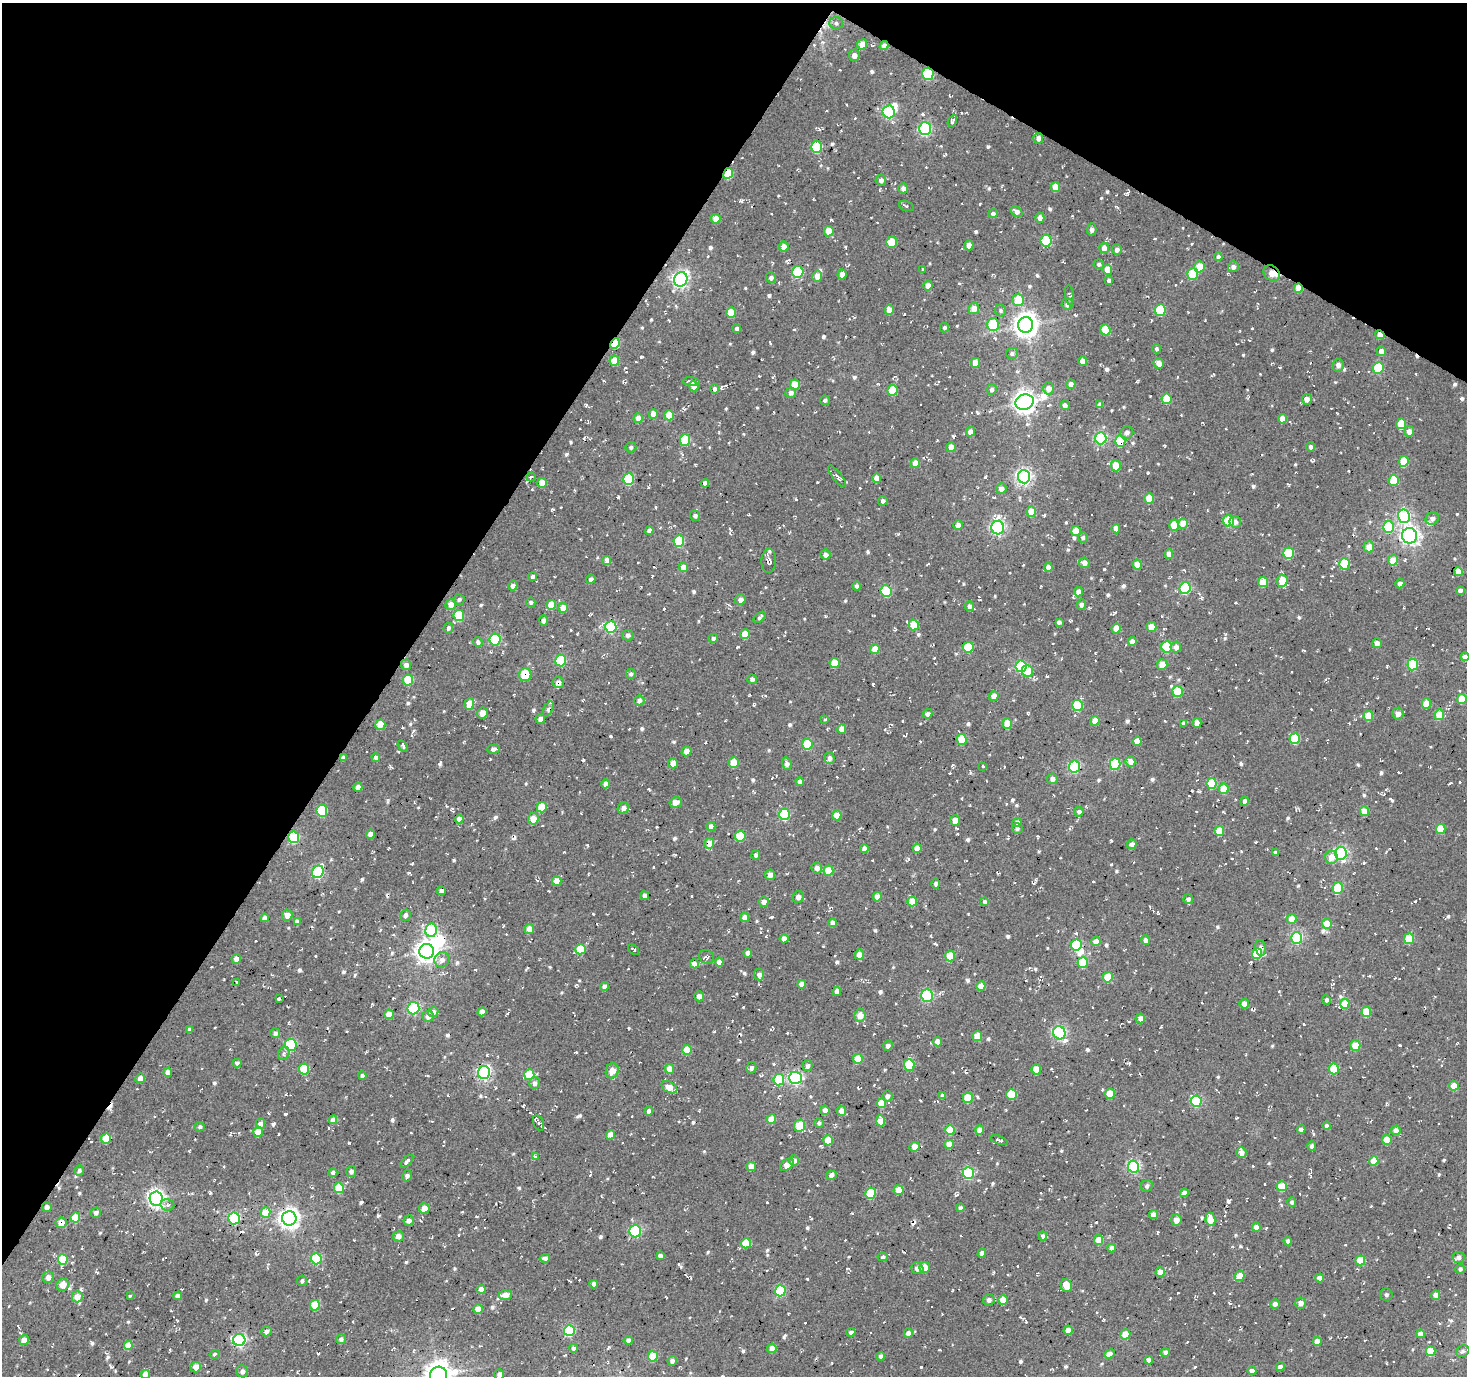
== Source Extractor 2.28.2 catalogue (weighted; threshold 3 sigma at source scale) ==
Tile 2 of 4 x 4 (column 2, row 1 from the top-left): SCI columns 1469-2933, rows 4375-5748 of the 5863 x 5936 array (HDU 1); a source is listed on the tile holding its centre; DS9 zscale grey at full resolution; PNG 1469 x 1378 px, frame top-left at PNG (2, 3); each listed source drawn as its Kron ellipse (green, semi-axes under 4 px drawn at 4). Shown black and unused: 32% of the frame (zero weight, under 2 of 3 exposures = <1% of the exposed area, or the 3 px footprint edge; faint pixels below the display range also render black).
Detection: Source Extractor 2.28.2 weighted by HDU 2 'WHT'; one run over the whole footprint, this tile lists its part. Background -0.0241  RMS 0.0085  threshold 0.0381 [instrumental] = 3 sigma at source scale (4.5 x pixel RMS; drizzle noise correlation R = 1.50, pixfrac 1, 0.0396/0.0396 arcsec/px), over >= 5 px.
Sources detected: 1101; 3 inside a brighter object's white glare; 54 cosmic-ray / hot-pixel residue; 1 long thin detection or spike segment (spike, bleed or trail) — neither listed nor drawn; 7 inside a brighter listed object's ellipse — not listed separately; of the other 1036, all 500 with FLUX_AUTO >= 2.02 (the completeness limit of this list) listed and drawn (536 fainter detections not listed), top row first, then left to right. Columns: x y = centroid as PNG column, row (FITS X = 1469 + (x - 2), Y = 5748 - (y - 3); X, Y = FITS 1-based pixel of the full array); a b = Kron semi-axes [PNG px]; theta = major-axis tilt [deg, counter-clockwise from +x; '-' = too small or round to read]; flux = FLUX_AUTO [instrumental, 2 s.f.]
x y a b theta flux
836 23 7 6 - 2.3
862 44 5 5 - 11
884 46 4 4 - 5
854 55 5 5 - 4.7
928 74 6 5 - 68
889 112 6 6 - 100
952 121 6 4 64 3.2
925 129 6 6 - 140
1038 138 5 5 - 4
817 147 6 5 - 57
728 173 6 4 64 30
881 180 5 5 - 3.4
1055 187 5 4 - 13
903 188 5 5 - 4.7
906 206 7 5 -20 2
1016 212 6 4 -37 4.2
993 214 5 4 - 2.4
1040 218 5 4 - 4.6
716 219 5 4 - 8.2
1092 229 6 5 - 2.9
829 231 5 5 - 12
1046 241 6 5 - 57
892 242 5 5 - 18
969 245 5 4 - 4.4
784 246 5 5 - 5.5
1104 248 5 5 - 5.6
1117 250 5 5 - 3.6
1218 257 4 4 - 2.6
1099 264 5 5 - 2.2
1199 267 5 5 - 12
1233 267 5 5 - 4.1
923 269 3 3 - 2.2
1107 270 5 5 - 11
798 272 6 5 - 61
1272 273 9 7 -42 14
842 274 5 4 - 5.9
1193 274 6 5 - 36
817 276 5 5 - 8.1
771 278 5 5 - 3
681 279 7 6 - 240
1109 280 4 4 - 2.5
928 286 5 4 - 4.9
1298 288 5 4 - 11
1069 295 10 4 -82 2.2
1018 300 6 5 - 18
1067 304 6 5 - 3.6
974 308 6 5 - 8.3
889 310 5 4 - 7.8
1001 310 6 5 - 2.1
1160 310 6 5 - 42
731 313 5 5 - 17
993 325 6 6 - 34
1026 325 8 7 - 770
737 328 4 4 - 2.5
944 328 5 5 - 2.2
1105 330 5 5 - 22
1380 335 5 4 - 8.7
615 343 5 4 - 38
1156 349 4 4 - 2.1
1381 351 5 4 - 6.1
1012 354 6 5 - 2.1
614 361 5 5 - 14
1083 361 4 4 - 6.7
975 363 5 4 - 8.9
1159 363 5 5 - 5.4
1338 365 6 5 - 3.8
1378 368 6 5 - 43
691 382 8 4 -6 3.8
1071 384 5 4 - 3.7
795 385 5 5 - 21
694 386 5 4 - 7.1
1048 388 6 5 - 6
714 389 5 4 - 2.6
992 389 5 5 - 2.6
893 390 5 5 - 27
791 393 5 5 - 3.5
1166 399 5 5 - 22
1307 399 5 5 - 5.3
825 400 5 4 - 2.3
1025 402 9 7 21 640
1065 405 5 5 - 2.1
1100 405 4 4 - 4.1
653 414 5 4 - 7.8
669 415 5 5 - 15
638 418 5 4 - 6.9
1282 419 5 4 - 8.8
1401 424 5 5 - 19
1409 431 5 5 - 5.8
970 432 5 4 - 5.2
1127 433 6 6 - 3.5
1101 438 6 5 - 90
685 440 5 5 - 40
1120 441 5 5 - 30
631 447 5 5 - 2.3
951 447 5 4 - 7.5
1311 447 5 4 - 2.4
1404 461 5 5 - 23
915 463 5 4 - 7.6
1116 466 5 5 - 14
837 476 13 4 -51 3.4
531 477 4 3 - 5.6
1024 477 6 6 - 280
877 478 5 4 - 7.4
628 479 6 5 - 54
1394 480 6 5 - 26
542 483 5 5 - 12
705 483 4 4 - 4
1001 489 5 5 - 5
1149 498 5 5 - 17
883 501 5 4 - 2.9
1031 512 5 4 - 14
695 516 5 5 - 2.6
1404 516 7 6 - 130
1432 519 7 6 - 3.3
1228 521 5 5 - 34
1235 522 6 5 - 3.8
1183 523 5 5 - 12
958 525 5 4 - 5.1
1174 525 5 5 - 15
1389 527 6 5 - 52
998 528 6 6 - 160
1116 528 5 4 - 6.5
649 530 4 4 - 3.5
1076 531 5 5 - 11
1409 536 7 7 - 300
1083 538 5 5 - 2.2
679 541 6 5 - 43
1369 547 5 5 - 8
1289 553 5 5 - 38
1169 554 4 4 - 6.8
825 555 5 5 - 4.3
607 560 4 4 - 5.3
1393 560 5 5 - 13
769 561 12 7 86 4.4
1084 563 5 5 - 5.1
1137 564 5 4 - 11
1344 564 5 5 - 41
683 567 4 4 - 8.4
1048 567 4 4 - 4.3
1458 571 4 4 - 9.9
533 577 4 4 - 2.6
591 579 5 4 - 2.7
1282 581 6 5 - 15
1263 582 5 5 - 23
1400 584 5 4 - 3.5
513 586 5 4 - 4.1
857 586 4 4 - 2.2
1185 588 6 5 - 72
1460 590 4 4 - 3.1
886 591 6 5 - 60
1079 592 5 4 - 6.3
459 600 6 5 - 2.1
740 600 5 5 - 4.2
531 602 4 4 - 2.3
451 604 5 5 - 6.9
551 605 5 4 - 13
1081 605 5 4 - 3.1
969 606 5 4 - 3.5
563 608 5 5 - 9.6
459 615 5 5 - 36
760 617 7 4 41 2.2
543 620 5 4 - 3.3
1059 622 4 4 - 2.8
914 625 5 5 - 19
611 627 6 5 - 91
1151 627 5 5 - 9.2
448 628 5 4 - 2.3
1116 628 5 4 - 9.5
745 634 5 5 - 17
628 635 6 5 - 2.7
713 638 5 4 - 2.2
495 639 6 5 - 52
478 642 5 4 - 2.7
1132 642 4 4 - 5.3
1377 643 5 5 - 5.2
968 647 5 5 - 34
1167 647 5 5 - 41
1176 647 5 5 - 4.6
875 649 5 5 - 9.8
1465 657 4 4 - 4.6
561 661 6 5 - 52
835 663 5 5 - 16
406 665 5 5 - 3.9
1162 665 5 5 - 9.1
1413 665 6 5 - 59
1021 666 6 5 - 79
1027 671 6 6 - 13
631 674 5 5 - 2.1
525 675 6 6 - 22
752 679 5 4 - 2.7
408 680 5 5 - 31
558 682 6 5 - 4.5
1178 691 5 5 - 38
994 696 5 4 - 6.1
1462 699 5 4 - 20
639 700 5 5 - 3.2
1426 703 5 4 - 15
469 704 6 4 73 14
1077 705 6 5 - 48
548 709 8 4 62 3.6
482 713 5 5 - 7.1
928 714 5 4 - 4
1398 714 6 5 - 5.3
1439 715 5 5 - 22
1368 716 5 5 - 19
540 719 5 4 - 3.9
825 719 3 3 - 2
1095 721 5 4 - 11
1184 723 4 4 - 3.2
1197 723 5 4 - 7.7
1007 724 5 4 - 15
380 725 5 5 - 11
842 729 5 4 - 7.2
1295 739 5 5 - 34
962 740 5 5 - 24
1137 741 5 4 - 7.7
807 744 5 5 - 35
403 746 6 4 -55 2.2
494 749 6 4 -1 4
686 751 5 4 - 4
343 757 4 3 - 2.6
376 757 4 4 - 3.1
830 758 5 5 - 3.7
1130 761 5 4 - 6.3
734 762 5 5 - 13
673 763 5 4 - 7.7
787 764 6 5 - 3.2
1115 764 6 5 - 55
983 766 3 3 - 19
1074 767 6 5 - 95
1052 779 5 5 - 3.6
800 782 4 4 - 4.2
1212 783 5 5 - 29
606 784 4 4 - 6.3
358 787 4 4 - 5.7
1224 789 5 5 - 19
1245 801 5 4 - 2.9
676 802 6 5 - 9.9
542 807 5 5 - 21
623 808 6 5 - 4.2
322 811 6 5 - 36
1364 811 5 4 - 13
1079 812 5 5 - 3
784 814 6 5 - 61
837 815 5 4 - 13
459 819 4 4 - 6.6
533 819 6 5 - 8.7
955 820 5 5 - 7.6
1017 822 5 4 - 2.2
711 826 4 4 - 5
1017 829 5 5 - 2.1
1440 829 5 5 - 22
1219 831 5 5 - 22
370 834 4 4 - 4.1
740 836 5 5 - 31
294 837 6 5 - 65
709 843 5 4 - 12
1132 844 5 4 - 4.1
917 848 4 4 - 8.3
864 849 4 4 - 3.6
1276 853 4 4 - 3
1341 853 6 6 - 150
756 855 5 4 - 2.5
1331 857 6 6 - 9
817 868 5 5 - 3.9
828 871 5 5 - 17
318 872 6 5 - 92
770 875 5 5 - 4.3
557 881 5 4 - 10
936 884 5 3 - 2.9
1338 888 6 5 - 34
441 891 4 4 - 3.8
645 896 4 4 - 5.6
798 897 6 5 - 4.3
877 897 5 4 - 6.8
1188 899 5 5 - 3.1
912 901 5 5 - 16
764 902 5 5 - 4.3
985 902 4 4 - 2.4
287 915 5 5 - 6.1
405 915 6 5 - 3.3
745 917 4 4 - 7.2
264 918 4 4 - 3.8
1292 919 5 5 - 8.1
297 922 4 4 - 4.5
833 923 4 4 - 4.8
1327 924 5 5 - 12
529 929 5 5 - 9.3
431 930 7 6 - 67
1297 938 6 5 - 72
784 939 4 4 - 4.6
1409 939 5 5 - 30
1146 940 5 4 - 5.1
1096 941 5 4 - 6.9
1076 945 5 5 - 57
1261 948 8 5 -82 3.5
581 949 5 5 - 24
633 950 6 3 -39 4.2
427 951 7 7 - 600
748 953 4 4 - 5.4
1257 954 5 5 - 30
859 955 5 5 - 7.8
950 956 5 5 - 22
706 957 8 6 -33 2.4
236 959 5 4 - 4.7
442 960 8 7 - 4.7
719 962 4 4 - 6.3
1083 962 5 5 - 30
694 964 4 4 - 5.7
759 974 6 5 - 3.7
1108 977 5 5 - 24
237 983 4 3 - 3.3
802 984 4 4 - 6.3
981 986 5 4 - 6.5
604 987 4 4 - 3.1
837 991 4 4 - 4.3
699 996 5 5 - 4.6
927 996 6 6 - 77
279 999 4 3 - 2.2
1327 1000 5 4 - 2.1
1244 1004 4 4 - 6.1
1345 1004 5 5 - 18
413 1008 6 6 - 76
433 1012 5 5 - 4.7
482 1012 4 4 - 6.8
1366 1012 5 5 - 22
389 1014 4 4 - 11
860 1015 6 5 - 9.3
428 1016 5 5 - 6.5
1140 1018 5 4 - 4.9
189 1029 4 3 - 2.5
275 1033 5 5 - 3.3
1059 1033 7 6 - 150
977 1036 5 4 - 13
937 1042 4 4 - 7.8
291 1045 6 6 - 66
1355 1045 5 5 - 19
888 1046 5 4 - 3.3
687 1050 5 4 - 15
284 1053 7 5 62 2.2
858 1059 5 5 - 17
237 1063 4 4 - 2.4
909 1065 6 5 - 36
807 1066 5 5 - 3.5
751 1068 6 5 - 2.4
304 1069 5 5 - 33
670 1069 5 4 - 9.7
1036 1069 5 5 - 14
1334 1069 5 5 - 29
612 1071 7 6 - 7.3
168 1072 4 4 - 5.1
484 1072 6 6 - 180
529 1074 5 5 - 27
362 1076 4 4 - 2.3
140 1078 5 4 - 5.7
795 1078 6 6 - 170
779 1080 6 5 - 38
535 1083 6 5 - 3.4
1454 1086 5 4 - 12
669 1087 8 5 -27 10
1011 1094 5 5 - 31
1110 1094 5 5 - 15
887 1096 6 5 - 3.2
943 1096 4 4 - 2.5
968 1098 5 5 - 25
1196 1101 6 5 - 75
881 1103 5 5 - 16
825 1110 5 4 - 5
649 1111 5 4 - 4.2
841 1111 5 5 - 6.9
771 1119 5 4 - 14
333 1120 4 4 - 5.7
881 1121 5 4 - 11
538 1123 8 5 -65 2.6
819 1123 4 4 - 2.2
260 1124 5 4 - 5.1
799 1126 6 5 - 23
1327 1126 4 4 - 2.2
200 1127 5 4 - 2
1301 1129 4 4 - 3
950 1130 5 5 - 22
980 1130 4 4 - 7.4
1396 1130 5 4 - 5.2
258 1132 5 4 - 12
610 1135 5 4 - 8.6
106 1138 5 5 - 24
828 1140 5 4 - 18
999 1140 9 3 -19 2.2
1387 1140 5 4 - 19
949 1144 4 4 - 8.8
1312 1146 4 4 - 2.2
915 1147 5 4 - 12
1241 1152 5 5 - 4.6
536 1156 3 3 - 3.6
407 1161 8 4 44 2.9
794 1161 5 5 - 4.9
1374 1161 5 4 - 14
787 1165 8 5 38 8.5
751 1166 5 4 - 8.3
1133 1167 6 5 - 130
79 1170 5 5 - 2
351 1171 5 5 - 3.5
333 1173 4 4 - 2.7
968 1173 6 5 - 88
831 1175 5 4 - 3.9
407 1176 6 4 77 2.7
1147 1186 6 5 - 2.4
1282 1186 5 5 - 21
339 1188 5 5 - 27
899 1190 5 5 - 12
871 1193 5 5 - 43
1184 1193 4 4 - 4.6
156 1199 7 6 - 330
1292 1202 5 4 - 2.3
168 1205 7 5 -12 2.2
47 1207 5 4 - 3.2
424 1208 5 5 - 8.2
960 1208 4 4 - 2.4
96 1213 5 5 - 3.7
266 1213 5 5 - 18
1154 1215 4 4 - 6.7
75 1218 5 5 - 17
234 1218 6 6 - 110
289 1218 7 7 - 490
1210 1219 6 5 - 16
1176 1220 5 5 - 6.7
409 1221 5 5 - 4.7
61 1223 5 5 - 8
1256 1227 4 4 - 8.2
635 1231 6 6 - 72
398 1236 5 5 - 5.5
1043 1236 4 4 - 2.6
1099 1240 5 4 - 12
1288 1241 4 4 - 2.5
746 1243 5 5 - 23
1112 1248 4 4 - 5.1
982 1253 4 4 - 4.5
660 1256 4 4 - 3.6
883 1257 5 4 - 2.1
1459 1257 6 5 - 3.2
545 1258 5 4 - 3.8
63 1259 5 5 - 28
316 1259 6 5 - 52
1360 1260 5 5 - 21
925 1267 5 5 - 11
917 1268 6 6 - 3.5
1460 1269 5 5 - 2.7
1160 1272 4 4 - 7.7
1239 1276 5 4 - 14
48 1277 6 5 - 5.5
1320 1278 4 4 - 4.8
302 1281 5 5 - 2
594 1284 4 4 - 2.9
63 1285 6 6 - 11
1066 1286 6 5 - 20
481 1289 4 4 - 6.4
780 1291 5 5 - 56
505 1295 6 5 - 7.6
1386 1295 6 6 - 2.5
1436 1295 4 4 - 5.7
130 1296 3 3 - 2
178 1296 4 4 - 4.8
77 1297 5 5 - 11
989 1300 6 5 - 3.2
1003 1300 5 4 - 15
1300 1303 5 5 - 4.3
1275 1304 5 5 - 3
315 1305 5 5 - 25
478 1309 4 4 - 11
569 1330 5 5 - 73
1068 1330 4 4 - 5.3
266 1331 5 4 - 3.2
851 1332 5 4 - 2.5
908 1333 5 4 - 3.8
1125 1334 5 5 - 11
1420 1334 4 4 - 6.9
341 1339 5 5 - 3.1
24 1340 5 5 - 7.7
239 1340 6 6 - 160
628 1340 4 4 - 4
1317 1341 4 4 - 7.8
128 1345 4 4 - 14
573 1348 4 4 - 2.9
772 1348 5 4 - 5.8
1430 1351 5 4 - 20
1463 1351 7 5 30 2.1
1165 1352 4 4 - 3.3
215 1354 5 4 - 2.2
1109 1354 5 4 - 6.6
653 1356 5 5 - 31
881 1357 4 4 - 3.7
1149 1360 4 4 - 4.7
672 1361 5 4 - 3
196 1367 5 5 - 9.1
1280 1367 4 4 - 3.4
242 1371 6 5 - 3.4
1252 1371 4 4 - 3.7
145 1374 5 4 - 7.2
499 1374 5 4 - 2.9
438 1375 8 8 - 1100
Overlapping masked pixels (flux is a lower limit): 19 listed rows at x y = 884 46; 928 74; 728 173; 1272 273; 1298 288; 1380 335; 615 343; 1166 399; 1120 441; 525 675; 343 757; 294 837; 709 843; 1334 1069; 669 1087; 106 1138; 915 1147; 289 1218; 61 1223
Isophote crosses this tile's border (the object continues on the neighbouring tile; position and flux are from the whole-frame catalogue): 4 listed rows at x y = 1465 657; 145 1374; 499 1374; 438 1375